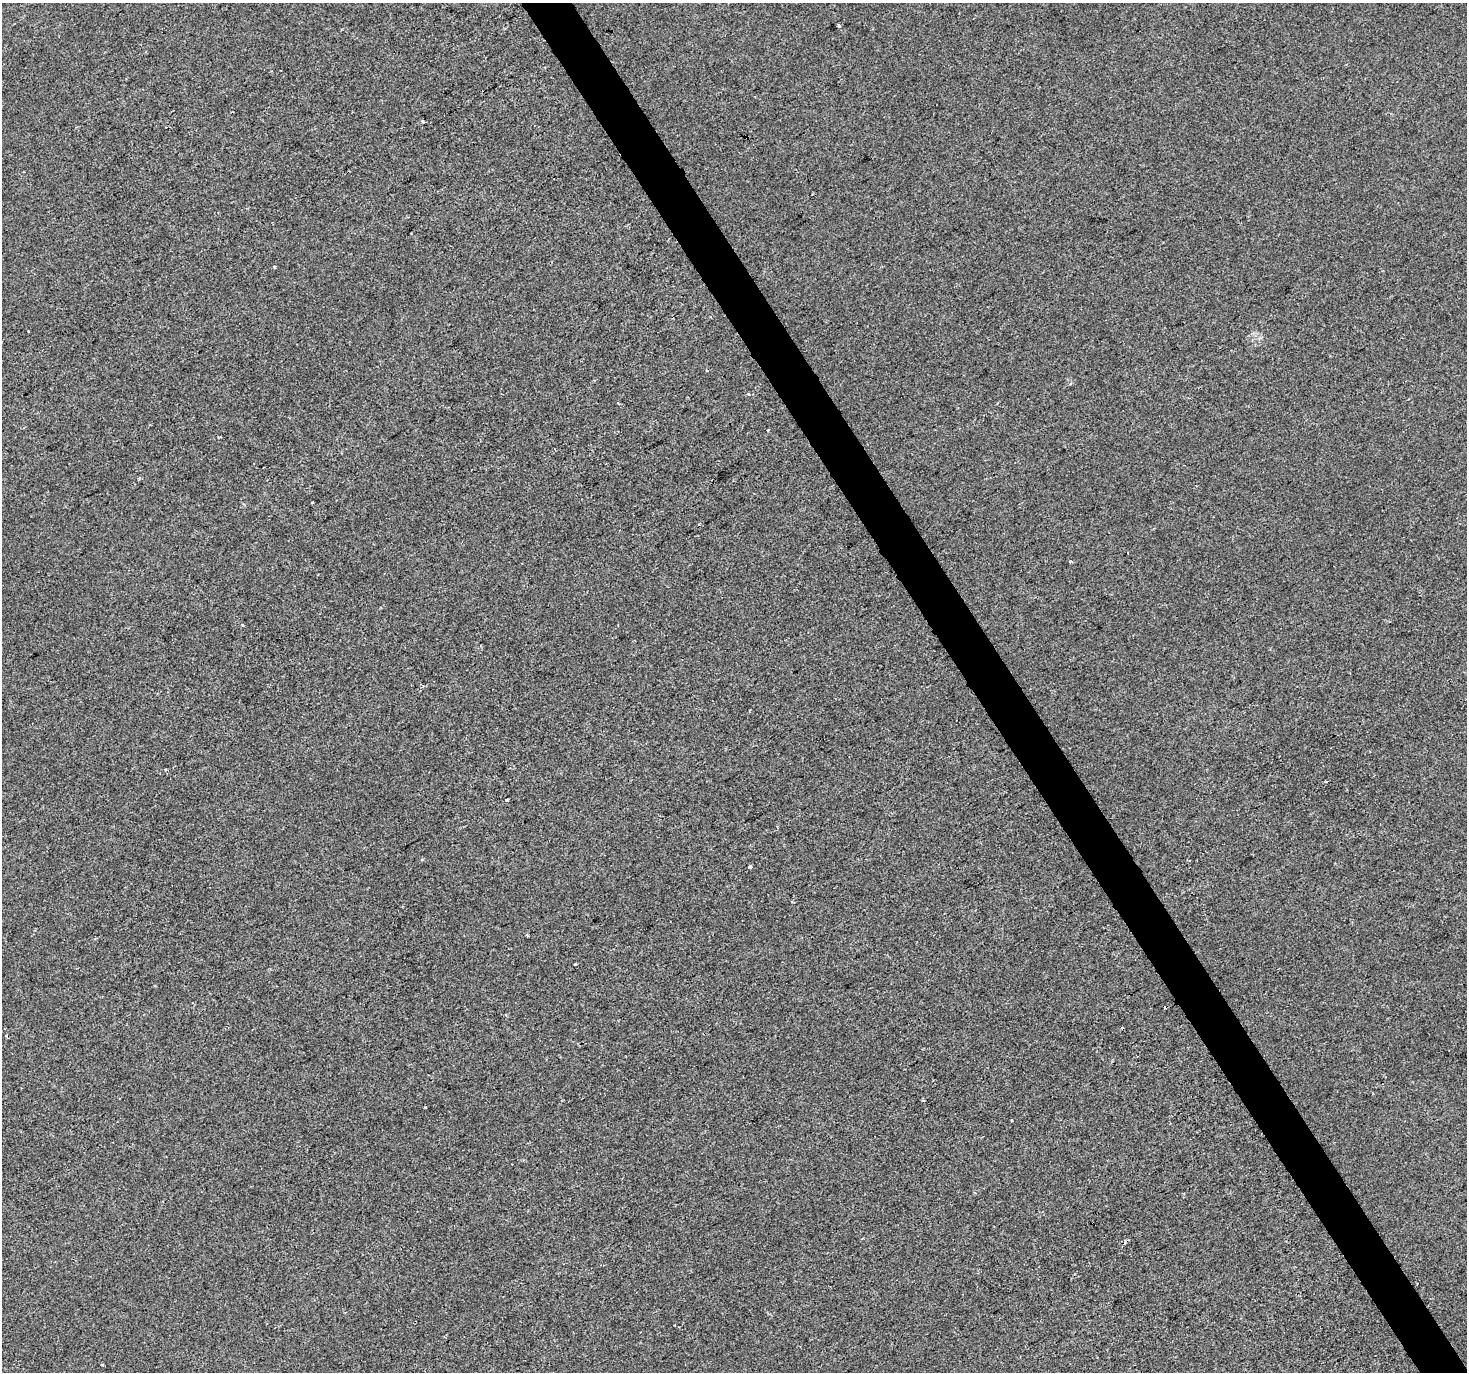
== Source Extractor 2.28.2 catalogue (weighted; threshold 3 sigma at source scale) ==
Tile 6 of 4 x 4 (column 2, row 2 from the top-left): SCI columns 1468-2932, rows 2913-4282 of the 5861 x 5764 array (HDU 1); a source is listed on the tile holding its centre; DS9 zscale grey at full resolution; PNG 1469 x 1374 px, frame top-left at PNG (2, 3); no overlay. Shown black and unused: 3% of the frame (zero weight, under 2 of 3 exposures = <1% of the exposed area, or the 3 px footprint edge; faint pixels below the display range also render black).
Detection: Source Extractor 2.28.2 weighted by HDU 2 'WHT'; one run over the whole footprint, this tile lists its part. Background -5.51e-04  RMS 0.0041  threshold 0.0185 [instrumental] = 3 sigma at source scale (4.5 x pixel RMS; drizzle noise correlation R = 1.50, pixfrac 1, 0.0396/0.0396 arcsec/px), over >= 5 px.
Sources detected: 19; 5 cosmic-ray / hot-pixel residue — not listed; the other 14 listed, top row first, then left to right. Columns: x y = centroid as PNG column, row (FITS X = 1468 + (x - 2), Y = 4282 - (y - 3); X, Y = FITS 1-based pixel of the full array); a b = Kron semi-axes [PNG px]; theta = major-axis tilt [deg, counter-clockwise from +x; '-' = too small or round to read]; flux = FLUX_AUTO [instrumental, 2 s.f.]
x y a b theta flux
839 26 4 3 - 0.63
274 267 3 2 - 0.56
749 394 3 3 - 2.4
618 403 3 3 - 1.5
767 430 3 3 - 1.8
139 478 3 3 - 0.82
242 625 4 3 - 0.58
1327 781 3 2 - 0.89
507 800 3 3 - 0.82
750 867 4 4 - 4.2
576 964 4 2 - 0.34
923 1100 3 3 - 0.45
1012 1120 3 3 - 0.53
102 1365 3 3 - 0.38
Unlisted compact peaks at least as high as the median listed source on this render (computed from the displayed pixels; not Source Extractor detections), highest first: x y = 1070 561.